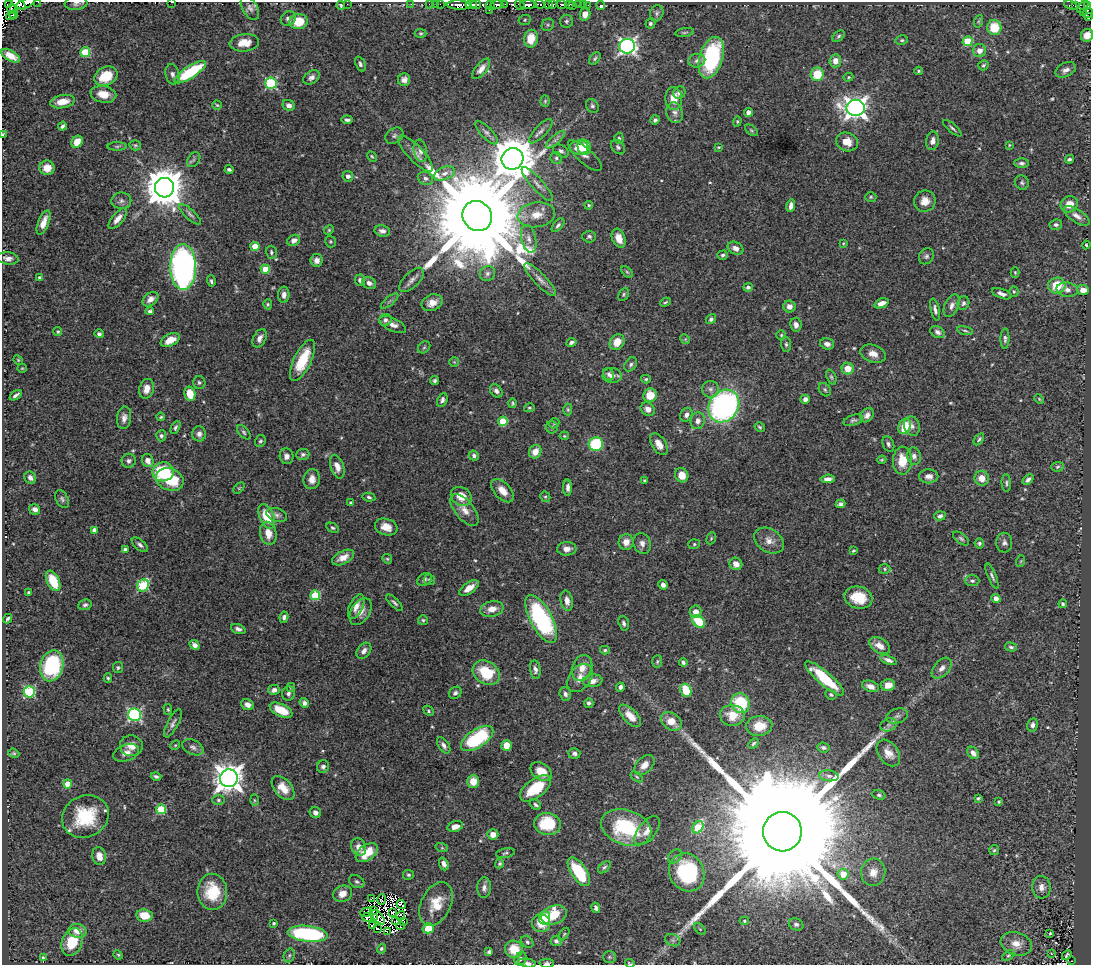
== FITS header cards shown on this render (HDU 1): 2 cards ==
NAXIS1  =                 1089
NAXIS2  =                  963

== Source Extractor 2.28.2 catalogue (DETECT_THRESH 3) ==
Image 1089 x 963 px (HDU 1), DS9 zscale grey, 1 PNG px = 1 image px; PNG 1093 x 967 px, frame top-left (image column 1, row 963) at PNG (2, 2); each listed source drawn as its Kron ellipse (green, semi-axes under 4 px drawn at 4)
Background 0.379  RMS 0.021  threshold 0.064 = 3 sigma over >= 5 px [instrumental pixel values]
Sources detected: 556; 19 with non-positive FLUX_AUTO (blend fragments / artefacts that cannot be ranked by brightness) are neither listed nor drawn; of the other 537, the 500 brightest by FLUX_AUTO listed and drawn (37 fainter detections omitted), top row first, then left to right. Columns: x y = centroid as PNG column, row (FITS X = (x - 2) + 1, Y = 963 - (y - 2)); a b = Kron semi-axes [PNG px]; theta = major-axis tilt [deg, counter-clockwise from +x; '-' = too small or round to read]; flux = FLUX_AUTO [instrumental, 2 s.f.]
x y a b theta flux
38 2 2 2 - 6.3
171 2 3 2 - 13
19 3 8 4 -35 70
26 3 11 4 27 190
76 3 11 6 6 5.3
347 4 2 2 - 73
411 4 2 2 - 5.9
429 4 2 2 - 3.4
436 4 3 3 - 25
440 4 2 2 - 5
476 4 5 3 - 180
497 4 6 3 -1 110
504 4 2 2 - 19
540 4 5 3 - 44
553 4 3 3 - 75
561 4 5 3 - 53
569 4 3 3 - 43
8 5 2 2 - 18
341 5 4 3 - 2.5
459 5 12 4 -3 520
471 5 5 3 - 290
491 5 5 3 - 41
520 5 5 2 - 49
528 5 8 4 0 340
548 5 4 3 - 11
579 5 3 2 - 1.5
583 5 2 2 - 3
588 5 3 2 - 4.1
1071 5 7 3 -23 4.7
573 6 3 2 - 3.2
601 6 4 3 - 12
1076 6 3 2 - 15
1088 6 3 2 - 10
1083 7 7 2 50 17
250 8 13 7 -59 6.4
12 9 4 3 - 37
489 10 2 2 - 11
657 13 8 6 68 4.2
1083 13 3 2 - 15
1088 13 5 4 - 19
14 14 4 2 - 52
585 14 6 5 - 14
11 16 5 2 - 13
1089 17 3 3 - 19
288 19 8 7 - 5.9
525 20 6 5 - 2.6
298 21 9 7 6 33
566 21 6 6 - 3.7
979 21 6 4 70 2.2
650 23 5 5 - 2.9
548 25 6 5 - 2.8
994 28 7 7 - 36
685 32 9 3 9 2.2
421 33 6 4 -1 2
1087 35 7 6 - 13
839 36 7 4 41 2.7
531 39 9 7 79 21
902 40 6 5 - 2.3
967 41 5 5 - 64
244 43 14 8 5 22
627 46 8 7 - 470
979 51 6 6 - 9.7
85 52 5 5 - 65
11 56 10 5 -29 15
711 58 21 11 73 150
595 59 7 4 51 2.4
697 61 8 7 - 5.4
835 61 6 6 - 12
360 64 8 5 -66 3.7
983 65 5 5 - 2.6
481 69 12 5 51 8.3
1066 70 11 7 26 7.9
918 71 4 3 - 2
190 72 18 6 33 96
172 74 10 7 -76 5.8
817 74 6 6 - 37
106 76 12 9 28 41
311 77 9 6 33 5.7
848 77 5 4 - 1.8
404 80 6 6 - 6.5
271 83 6 5 - 150
679 93 6 6 - 5.3
103 94 13 8 -10 18
674 99 11 8 -87 20
545 101 5 4 - 2
63 102 12 6 10 22
217 105 4 4 - 1.8
289 105 6 5 - 6.2
592 106 7 6 - 3.2
856 108 9 8 - 990
748 112 4 4 - 12
675 113 10 8 -71 7.8
347 120 5 3 - 3.7
655 120 5 4 - 3.4
737 121 5 4 - 1.8
63 126 5 3 - 3.8
952 128 11 3 -41 3.3
751 130 7 4 -38 2.1
541 131 16 6 47 7.2
486 133 15 5 -47 6.2
3 134 3 3 - 1.9
394 136 10 7 34 4.4
619 138 5 4 - 2.6
555 140 12 4 41 5
933 141 9 6 81 8
77 142 6 5 - 20
847 142 11 9 -21 18
135 145 6 5 - 2.3
1009 145 3 3 - 1.5
117 146 9 4 1 2.9
579 147 9 7 1 20
584 147 8 6 -70 18
618 147 8 6 -47 3.5
719 147 4 4 - 1.5
420 151 11 6 -79 6.5
561 151 8 5 -30 3.9
415 154 24 7 -46 12
372 156 5 3 - 1.7
585 156 21 7 -41 7.2
556 158 6 5 - 3.2
512 159 11 10 - 5900
1069 159 4 4 - 3.4
194 160 8 5 55 3.5
1021 163 7 5 0 3.9
47 168 7 7 - 16
229 169 4 3 - 3.2
444 173 11 6 23 8
348 176 5 5 - 6
425 178 8 6 -25 4.7
1022 183 7 6 - 3.1
537 184 22 6 -48 9.3
164 188 10 9 - 4400
871 197 5 4 - 2
121 201 10 8 1 6.4
925 201 11 10 - 13
1069 204 9 8 - 17
589 205 4 3 - 2
791 206 6 4 78 7.9
190 214 14 5 -43 5
536 215 19 12 8 22
477 216 15 14 - 54000
1077 216 15 6 -32 8.8
118 219 12 5 50 11
43 222 13 5 68 16
558 225 8 4 49 3.5
1056 225 6 5 - 3.9
329 230 5 4 - 1.8
382 231 8 5 -12 6.6
589 237 7 6 - 3.2
619 238 10 6 -69 15
529 239 14 7 -77 8.8
294 240 7 5 29 7.1
330 242 6 5 - 2.1
843 243 4 3 - 1.5
1086 245 4 3 - 2
255 247 4 4 - 32
736 248 8 6 -27 7.2
271 252 7 5 -73 3.2
723 255 5 4 - 2.9
926 256 8 7 - 4
8 258 11 6 -7 7.1
317 260 6 6 - 9.2
183 267 23 13 -89 570
265 269 4 4 - 34
627 272 7 4 -45 2.4
1015 272 5 4 - 1.7
487 273 8 7 - 4.9
40 278 4 4 - 4.9
540 279 22 6 -46 10
360 280 5 5 - 5.6
412 280 16 7 44 8.5
211 281 6 4 -74 2.6
369 283 7 5 -28 6.3
1057 286 9 8 - 36
748 287 5 4 - 3.6
1067 290 10 7 -9 8.1
1083 290 6 5 - 12
1014 292 5 4 - 2
624 294 7 5 62 2.4
1002 294 10 4 -19 6.3
284 295 8 5 88 7.5
150 299 9 6 38 8.1
389 301 11 3 40 3.3
665 302 5 2 - 1.7
432 303 11 8 23 15
881 303 7 4 22 9.7
963 303 7 5 69 3.7
268 304 5 4 - 2.1
952 306 12 7 66 7.3
789 307 6 6 - 8.2
935 310 11 4 -77 5
150 311 4 3 - 3.1
711 319 5 4 - 3.3
385 320 6 6 - 4.5
393 325 14 6 -25 9.8
796 325 7 5 -81 6.2
58 331 4 4 - 1.8
965 331 8 3 -12 2.3
937 332 8 5 -28 5.6
99 334 5 4 - 3.2
781 335 5 5 - 2
260 338 10 6 63 7.8
685 339 5 4 - 1.5
1005 339 10 4 89 3.9
170 340 10 6 27 16
571 342 5 3 - 3.3
617 342 8 7 - 19
786 344 7 5 -88 3.4
827 344 7 5 -13 6
424 347 7 5 43 2.6
873 354 13 8 -19 11
18 360 5 4 - 1.6
302 360 22 8 64 51
454 362 5 5 - 1.6
631 364 8 5 53 3.7
22 368 5 4 - 1.5
848 369 6 6 - 20
609 374 6 5 - 4.2
612 376 9 7 -2 7.5
831 377 8 4 -68 2.4
646 379 5 4 - 1.9
435 381 4 4 - 2.8
199 382 6 6 - 3
147 389 10 7 73 12
710 389 8 8 - 6.5
825 390 7 5 -57 2.9
496 391 7 5 -52 4.8
190 394 7 5 -76 28
16 395 6 3 33 3.5
650 395 7 6 - 28
805 399 5 4 - 6.3
1039 399 5 3 - 1.5
442 400 7 5 63 4.7
513 403 5 3 - 2.1
724 406 17 14 52 370
529 408 5 4 - 2
648 409 7 6 - 9.5
568 410 6 4 -88 2.1
686 415 7 6 - 5.8
867 415 8 6 52 6.3
161 417 4 3 - 1.7
124 418 11 7 81 7.8
853 420 10 5 18 3.6
503 421 5 4 - 55
698 421 8 7 - 8
554 423 5 4 - 2.3
905 426 8 6 64 34
912 426 10 7 -70 6.1
175 427 7 4 63 2.9
552 427 6 6 - 2.8
760 427 5 4 - 2.1
244 432 8 5 -47 3.1
199 434 7 7 - 6.3
161 436 5 5 - 3.2
564 436 5 4 - 1.7
979 439 7 4 55 2.6
260 441 6 5 - 2.8
596 444 7 7 - 77
659 444 12 7 -56 12
888 444 8 5 -66 3.8
535 452 7 6 - 16
303 454 6 5 - 4
286 456 8 7 - 7.6
474 456 5 5 - 3.9
914 456 9 7 -81 6.3
148 460 7 5 -66 11
882 460 4 3 - 1.7
902 460 14 9 89 31
129 461 7 7 - 4
337 467 12 6 -72 13
1057 467 6 5 - 2.3
163 472 11 9 8 81
682 475 7 6 - 17
929 476 10 7 -2 8.6
30 478 6 5 - 5.3
982 478 7 7 - 15
170 479 14 11 -22 61
312 479 10 8 83 11
828 479 7 4 5 7.2
1028 480 6 4 45 4.6
645 481 3 3 - 2.1
1006 483 9 4 -86 3.3
239 488 6 4 44 1.9
568 488 8 4 -90 5.9
503 491 14 8 -47 15
461 496 11 9 -32 20
369 497 6 4 -10 2.9
545 497 5 5 - 2.1
62 499 9 6 -60 3.8
351 503 3 3 - 2.3
840 504 5 4 - 5.5
35 509 6 5 - 6.9
465 510 19 9 -50 14
277 515 11 6 -20 4.9
267 516 13 7 -67 39
940 516 5 4 - 4.2
386 527 11 8 -18 15
333 528 6 4 -28 2.3
94 530 4 4 - 12
268 533 11 8 -76 17
711 538 6 4 69 1.8
961 539 9 5 -37 3.3
769 541 16 11 -32 14
626 542 7 7 - 12
642 543 10 8 -69 7.8
979 543 5 5 - 2.6
1004 543 10 8 -88 5.7
694 544 6 5 - 2.4
140 545 10 5 -41 4.5
125 549 4 3 - 3.2
567 549 9 6 2 10
853 551 4 3 - 2
343 557 12 6 26 15
387 559 5 4 - 2
1021 561 6 3 71 1.5
736 564 6 6 - 9.9
885 569 6 5 - 2.3
992 576 14 4 -67 4.3
424 579 8 5 32 3.9
429 580 6 5 - 2.3
53 581 11 6 -63 42
972 581 7 5 -2 3.4
143 585 6 5 - 100
663 585 5 4 - 6.1
469 588 11 5 35 15
29 593 4 3 - 4.6
315 595 5 5 - 70
858 598 14 11 -15 37
996 598 5 4 - 7.2
567 601 10 6 -78 9.3
394 603 11 4 -44 3.6
1063 604 4 3 - 2.6
85 605 7 5 10 3.7
356 607 13 6 65 9.5
492 609 12 7 13 13
361 612 15 9 58 13
695 612 6 6 - 12
284 617 6 4 79 4.1
8 619 5 3 - 2.9
541 619 26 11 -62 200
423 620 5 5 - 2.2
699 622 7 5 -46 57
624 623 7 5 -72 3.8
238 629 7 4 -21 4.9
194 645 5 4 - 6.5
880 646 11 7 -30 13
1011 647 6 3 -15 2.8
605 650 5 4 - 2.3
364 651 9 6 51 7
888 660 9 4 -21 5.3
657 661 6 5 - 2.3
683 662 4 3 - 3.3
52 666 15 11 75 120
118 668 5 5 - 2.3
582 668 13 9 69 16
942 668 12 7 48 9.1
535 670 9 5 -82 5.1
486 673 14 11 -33 56
108 678 5 4 - 2.3
580 678 15 10 53 14
825 678 25 6 -41 63
593 681 10 6 6 10
888 685 7 6 - 13
870 686 9 5 -20 11
291 687 4 4 - 1.8
620 687 4 3 - 4.7
274 690 6 5 - 6.5
686 690 7 5 -65 54
29 692 5 5 - 140
455 693 7 5 40 3.7
288 694 7 6 - 4.7
565 694 7 5 -73 4.8
831 695 6 4 -28 2.2
304 703 5 4 - 4.6
589 703 5 4 - 3.6
740 703 10 9 - 71
248 705 7 5 -24 7.5
168 710 5 4 - 2
281 710 12 6 -25 32
428 711 6 4 -45 2.2
135 715 6 6 - 250
732 715 12 10 -3 27
630 716 14 7 -47 17
897 716 11 7 14 6
671 721 11 8 -33 22
173 723 16 5 62 5.7
889 725 8 6 20 5
1032 725 7 5 77 5
759 726 13 10 6 25
477 738 18 9 33 120
753 743 6 4 45 2.6
175 745 5 4 - 1.8
444 745 9 5 -56 5.5
506 745 5 5 - 20
131 746 11 10 - 15
193 747 11 7 -26 5.7
823 748 6 5 - 3.7
14 753 6 4 -21 1.9
126 753 13 8 21 11
574 753 6 5 - 4.5
888 753 15 10 -54 16
973 753 7 5 -49 7.2
644 765 12 7 45 11
323 767 6 6 - 4
541 771 11 8 -36 19
156 776 5 3 - 3
829 776 9 5 -6 5.6
637 777 7 3 -36 1.9
229 778 9 9 - 1900
473 781 6 6 - 21
68 784 4 4 - 26
283 788 14 8 -49 19
535 788 18 9 38 56
879 795 7 4 -15 2.7
978 798 4 3 - 2.1
218 800 6 5 - 2.8
254 800 6 4 -88 1.8
999 801 3 3 - 2
535 805 6 4 -38 3.3
161 809 5 5 - 70
315 813 6 5 - 5.7
85 816 24 21 26 66
547 824 13 11 -6 61
455 826 8 5 15 9.6
626 827 26 17 -18 110
698 827 6 5 - 65
647 831 17 9 51 12
782 832 19 19 - 140000
493 834 5 5 - 13
359 847 9 7 -68 11
442 848 6 4 -18 1.9
994 850 5 5 - 2.2
367 853 12 7 36 32
506 853 9 4 11 2.7
99 856 9 6 -78 12
675 856 8 6 41 4
444 864 6 4 -70 6.1
500 864 5 4 - 2.3
604 867 7 4 43 2.9
579 872 16 7 -56 77
687 872 20 17 -62 140
873 872 14 12 84 15
843 874 5 5 - 23
408 875 5 5 - 2.5
357 882 8 6 -31 3.8
1041 887 11 9 -86 9.3
484 888 10 7 88 6.3
212 892 18 15 -89 50
342 894 9 8 - 12
371 899 4 3 - 2.1
382 899 5 2 - 3.1
401 904 5 2 - 2.5
436 904 23 14 64 31
596 908 5 4 - 3.9
373 911 4 2 - 2
366 912 6 2 10 2.8
392 912 3 2 - 2
144 915 8 6 -9 27
554 915 13 9 20 52
401 916 5 4 - 1.9
368 917 6 2 -16 2.4
378 917 9 4 -46 2.1
374 918 3 2 - 1.9
544 918 7 5 85 15
396 921 4 3 - 1.9
744 921 4 4 - 2
403 922 3 2 - 2.1
274 923 3 3 - 2.4
541 923 9 9 - 32
796 924 7 6 - 3.9
373 926 3 2 - 2
401 926 4 2 - 2.5
377 928 3 2 - 2
428 928 5 5 - 26
700 929 7 4 -45 2
78 931 9 7 -11 14
387 932 4 3 - 320
1050 933 3 2 - 1.6
308 934 20 8 -6 190
564 934 7 3 54 1.9
673 940 8 6 -20 4
556 941 6 5 - 4.5
72 942 14 10 68 42
527 942 7 5 -44 3
1016 944 16 11 -18 16
381 949 5 4 - 2.2
514 949 9 8 - 35
489 952 4 4 - 3.2
1051 954 4 3 - 2.3
118 955 5 4 - 1.8
289 955 7 5 69 2.9
1067 955 5 3 - 2.5
1008 956 7 4 39 2
43 957 4 3 - 1.8
609 957 6 5 - 3
520 959 7 5 61 4.7
1072 960 2 2 - 6.4
527 963 9 4 -9 4.4
547 963 7 4 2 3.5
630 963 5 2 - 1.8
At the frame edge (FLAGS 8, measured only in part): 11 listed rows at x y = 38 2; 171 2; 19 3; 26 3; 76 3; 1089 17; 1087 35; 3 134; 527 963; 547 963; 630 963
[37 fainter detections neither listed nor drawn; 19 non-positive-flux detections neither listed nor drawn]